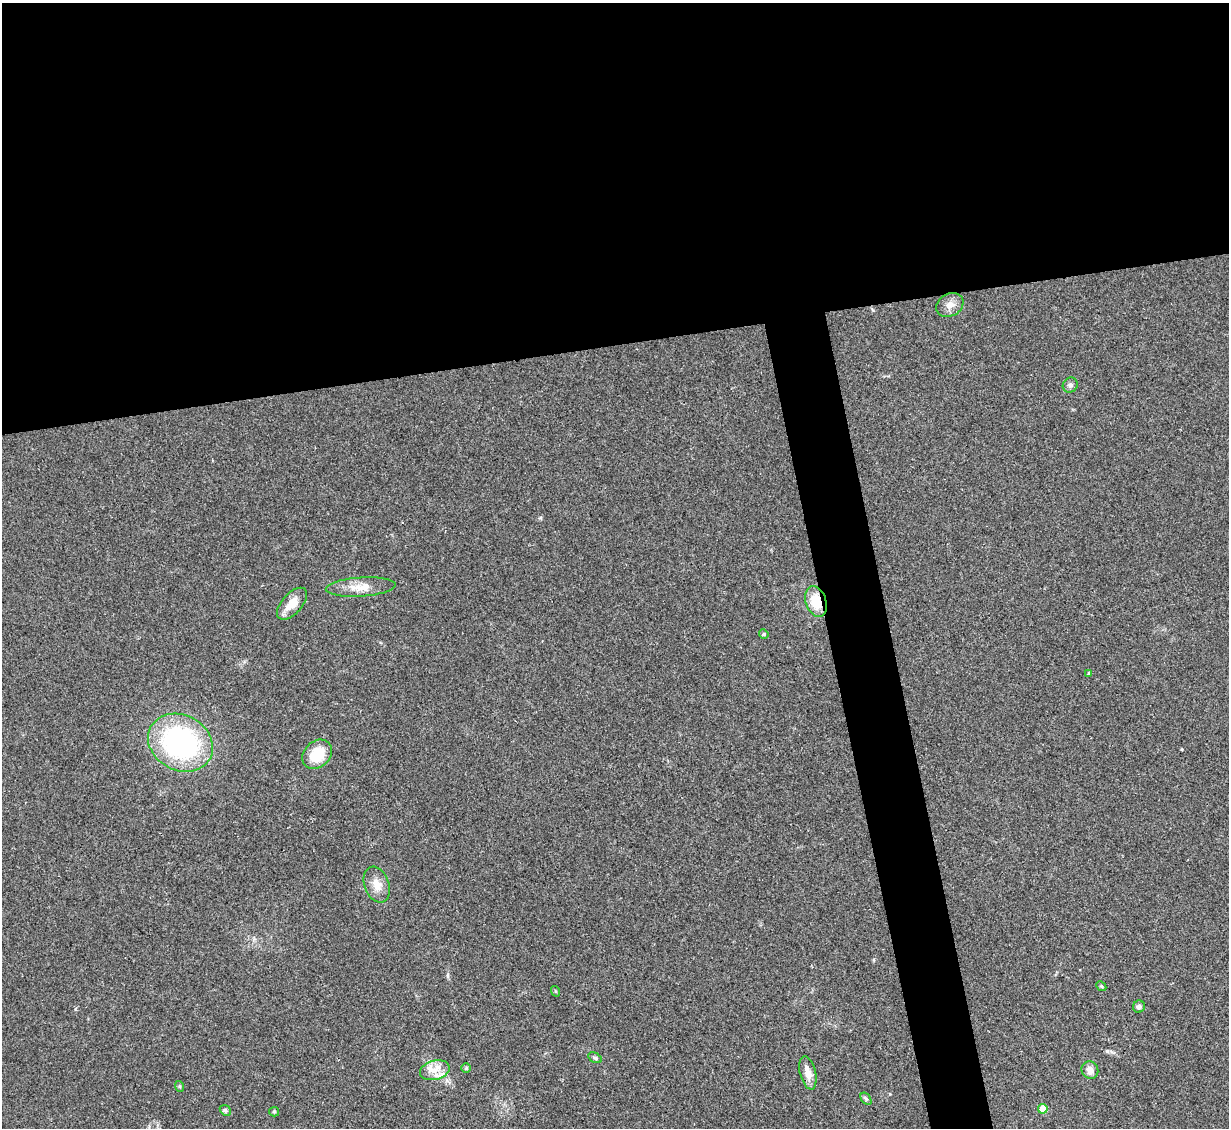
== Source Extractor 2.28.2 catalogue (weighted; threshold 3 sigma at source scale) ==
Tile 2 of 4 x 4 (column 2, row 1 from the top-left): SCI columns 1228-2454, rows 3627-4752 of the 4909 x 4890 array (HDU 1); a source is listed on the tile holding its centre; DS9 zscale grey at full resolution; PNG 1231 x 1130 px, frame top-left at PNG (2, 3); each listed source drawn as its Kron ellipse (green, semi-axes under 4 px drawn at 4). Shown black and unused: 34% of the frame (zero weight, under 2 of 3 exposures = <1% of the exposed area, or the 3 px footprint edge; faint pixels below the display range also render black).
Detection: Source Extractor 2.28.2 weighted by HDU 2 'WHT'; one run over the whole footprint, this tile lists its part. Background 0.0906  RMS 0.0097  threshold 0.0434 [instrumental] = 3 sigma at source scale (4.5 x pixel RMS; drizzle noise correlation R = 1.50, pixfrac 1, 0.05/0.05 arcsec/px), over >= 5 px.
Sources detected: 24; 1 inside a brighter listed object's ellipse — not listed separately; the other 23 listed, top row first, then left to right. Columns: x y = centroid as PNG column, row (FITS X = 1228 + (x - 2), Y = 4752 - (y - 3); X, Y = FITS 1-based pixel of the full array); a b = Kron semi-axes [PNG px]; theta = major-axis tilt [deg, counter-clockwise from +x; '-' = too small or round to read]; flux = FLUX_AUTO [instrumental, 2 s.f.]
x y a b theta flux
950 305 14 11 30 7.6
1070 385 8 7 - 3.1
361 587 35 9 3 14
816 601 16 10 -71 22
292 604 19 10 48 13
764 634 5 4 - 1.2
1089 673 4 4 - 1.7
180 743 34 27 -28 190
317 754 16 13 43 26
377 885 18 12 -69 11
1101 986 5 4 - 1.2
555 991 5 3 - 0.83
1139 1007 6 6 - 3.3
595 1058 7 4 -29 1.8
466 1068 5 5 - 1.2
435 1070 15 9 14 11
1090 1070 9 8 - 6.9
808 1073 17 8 -75 11
179 1086 5 3 - 1.1
866 1099 7 4 -55 1.6
1043 1109 5 5 - 28
225 1110 6 4 -43 1.7
274 1112 5 4 - 1.1
Overlapping masked pixels (flux is a lower limit): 1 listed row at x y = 816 601